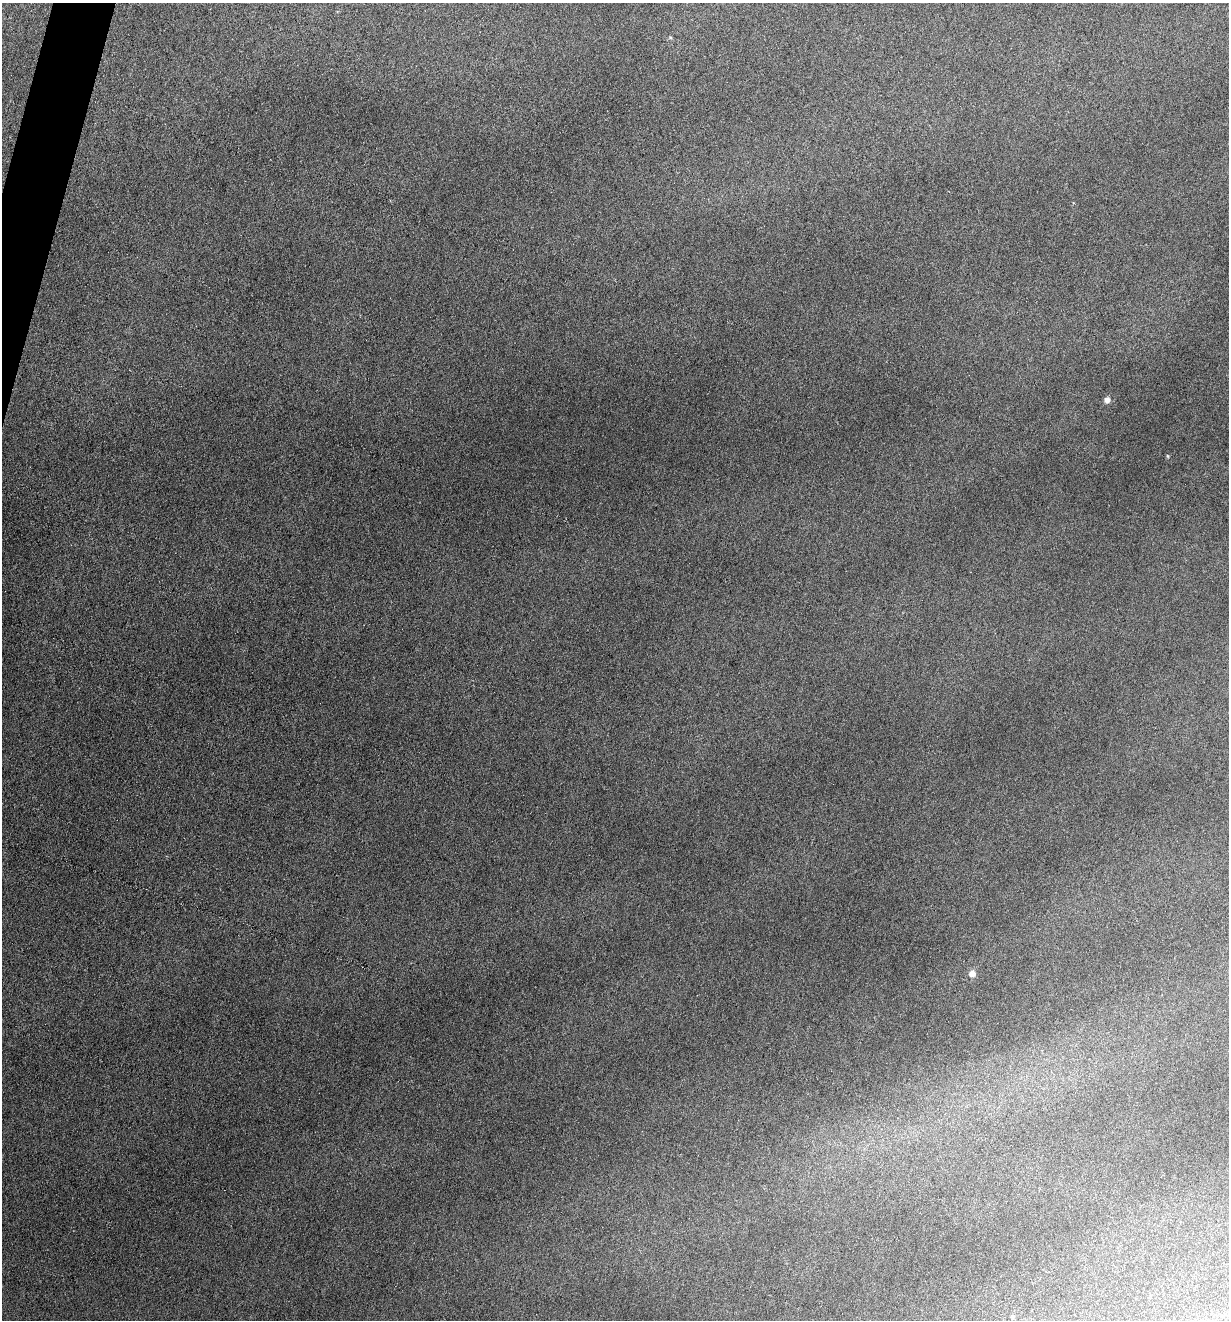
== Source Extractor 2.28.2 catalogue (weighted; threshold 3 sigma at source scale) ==
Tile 11 of 4 x 4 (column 3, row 3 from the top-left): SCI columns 2586-3812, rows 1322-2639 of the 5297 x 5275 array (HDU 1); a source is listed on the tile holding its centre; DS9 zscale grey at full resolution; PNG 1231 x 1322 px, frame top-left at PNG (2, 3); no overlay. Shown black and unused: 1% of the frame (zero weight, under 3 of 6 exposures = <1% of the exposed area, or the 3 px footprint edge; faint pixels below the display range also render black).
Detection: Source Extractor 2.28.2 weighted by HDU 2 'WHT'; one run over the whole footprint, this tile lists its part. Background 0.0601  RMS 0.0063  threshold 0.0259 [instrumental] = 3 sigma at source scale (4.09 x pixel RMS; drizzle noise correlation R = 1.36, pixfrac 0.8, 0.05/0.05 arcsec/px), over >= 5 px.
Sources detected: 5; all 5 listed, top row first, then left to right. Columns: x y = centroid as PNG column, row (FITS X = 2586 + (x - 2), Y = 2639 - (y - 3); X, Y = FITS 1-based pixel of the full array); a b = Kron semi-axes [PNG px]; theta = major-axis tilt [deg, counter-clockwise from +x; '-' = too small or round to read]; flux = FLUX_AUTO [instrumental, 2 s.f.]
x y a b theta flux
670 38 5 3 - 0.68
1107 400 6 5 - 3.3
1168 456 5 3 - 0.52
972 973 6 6 - 4.4
1012 1316 5 5 - 0.97